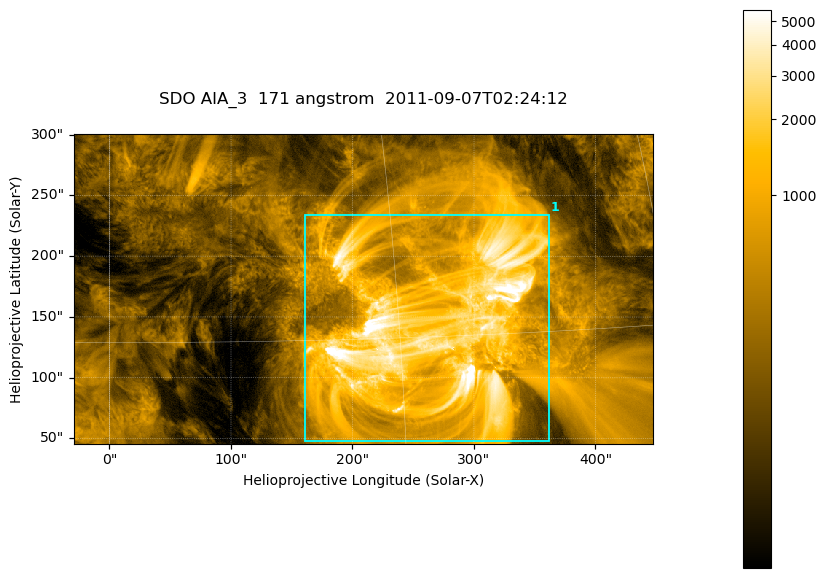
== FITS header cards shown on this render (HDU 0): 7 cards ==
TELESCOP= 'SDO     '           /
INSTRUME= 'AIA_3   '           /
WAVELNTH=                  171 /
WAVEUNIT= 'angstrom'           /
DATE-OBS= '2011-09-07T02:24:12.34' /
CTYPE1  = 'HPLN-TAN'           /
CTYPE2  = 'HPLT-TAN'           /

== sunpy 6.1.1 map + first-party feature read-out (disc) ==
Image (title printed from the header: SDO AIA_3  171 angstrom  2011-09-07T02:24:12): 795 x 425 px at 0.599 arcsec/px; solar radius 952 arcsec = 1588 px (partial field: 4.3% of the solar disc is inside the frame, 100% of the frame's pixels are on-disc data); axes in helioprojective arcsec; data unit not stated in the header (colour bar unlabelled)
Pointing: header CRPIX1/2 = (2050.96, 2049.84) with CRVAL1/2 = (0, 0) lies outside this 795 x 425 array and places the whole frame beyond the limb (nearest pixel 1.29 R_sun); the SolarSoft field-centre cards XCEN/YCEN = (208.8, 173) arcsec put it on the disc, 1750 arcsec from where CRPIX/CRVAL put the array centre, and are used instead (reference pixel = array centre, CRVAL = XCEN/YCEN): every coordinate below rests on XCEN/YCEN
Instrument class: DISC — disc imager (sunpy class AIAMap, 171 A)
Bright regions (active regions / flare kernels): reference = the on-disc median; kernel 7 px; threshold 5 sigma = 1395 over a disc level ~309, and >= 1.15x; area >= 337 px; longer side >= 5 px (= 3 arcsec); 1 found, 1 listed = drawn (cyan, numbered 1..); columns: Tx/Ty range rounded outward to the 2 arcsec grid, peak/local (2 s.f.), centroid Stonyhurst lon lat
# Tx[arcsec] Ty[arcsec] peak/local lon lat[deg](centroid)
1 160..362 48..234 28 +17 +16